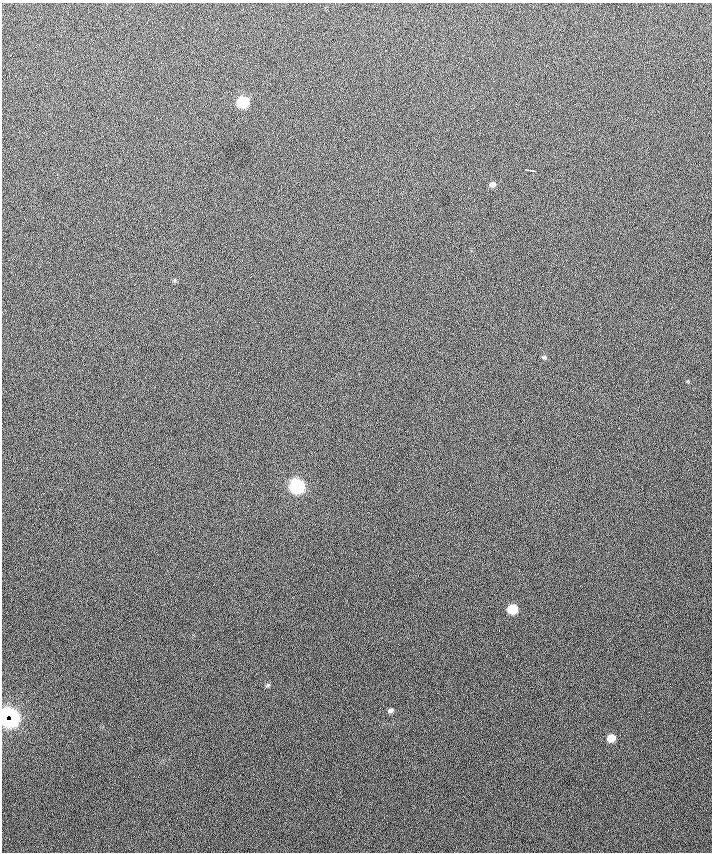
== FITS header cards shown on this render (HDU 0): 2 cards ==
NAXIS1  =                  710 /
NAXIS2  =                  850 /

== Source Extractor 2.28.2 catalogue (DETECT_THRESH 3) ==
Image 710 x 850 px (HDU 0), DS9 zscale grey, 1 PNG px = 1 image px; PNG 714 x 854 px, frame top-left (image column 1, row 850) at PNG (2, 3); no overlay
Background -34.2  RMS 35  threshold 106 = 3 sigma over >= 5 px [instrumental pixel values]
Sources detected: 13; all 13 listed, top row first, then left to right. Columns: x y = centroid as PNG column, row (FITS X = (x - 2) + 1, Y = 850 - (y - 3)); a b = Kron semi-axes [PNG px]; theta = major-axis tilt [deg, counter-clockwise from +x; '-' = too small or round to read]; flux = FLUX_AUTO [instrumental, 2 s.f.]
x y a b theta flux
242 102 7 7 - 150000
530 170 9 2 -8 4500
492 184 7 6 - 9800
175 280 6 4 72 2800
544 357 7 5 14 3700
297 486 8 7 - 470000
512 609 7 6 - 73000
499 630 2 2 - 1100
267 685 7 5 22 3700
391 710 7 5 9 6700
11 717 10 6 -61 130000
7 719 12 6 -64 240000
611 738 7 6 - 33000